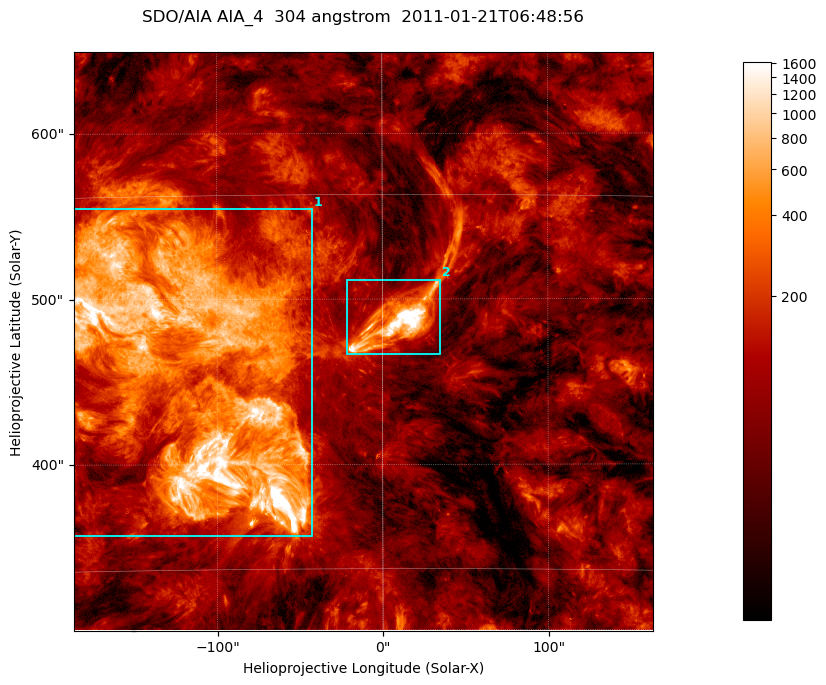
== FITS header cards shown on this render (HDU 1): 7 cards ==
TELESCOP= 'SDO/AIA '           / For AIA: SDO/AIA
INSTRUME= 'AIA_4   '           / For AIA: AIA_ATA1, AIA_ATA2, AIA_ATA3 or AIA_AT
WAVELNTH=                  304 / [angstrom] Wavelength
WAVEUNIT= 'angstrom'           / Wavelength unit: angstrom
DATE-OBS= '2011-01-21T06:48:56.124' / [ISO] Date when observation started; ISO 8
CTYPE1  = 'HPLN-TAN'           / CTYPE1; Typically HPLN
CTYPE2  = 'HPLT-TAN'           / CTYPE2; Typically HPLT

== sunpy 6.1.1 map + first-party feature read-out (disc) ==
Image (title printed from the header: SDO/AIA AIA_4  304 angstrom  2011-01-21T06:48:56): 583 x 583 px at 0.6 arcsec/px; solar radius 975 arcsec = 1625 px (partial field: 4.1% of the solar disc is inside the frame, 100% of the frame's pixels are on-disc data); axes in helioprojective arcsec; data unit not stated in the header (colour bar unlabelled)
Orientation: roll -0.132 deg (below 1 deg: not rotated)
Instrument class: DISC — disc imager (sunpy class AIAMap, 304 A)
Bright regions (active regions / flare kernels): reference = the on-disc median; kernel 5 px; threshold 5 sigma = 274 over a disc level ~89.3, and >= 1.15x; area >= 339 px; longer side >= 7 px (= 4.2 arcsec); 2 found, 2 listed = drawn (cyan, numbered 1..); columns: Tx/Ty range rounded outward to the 2 arcsec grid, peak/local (2 s.f.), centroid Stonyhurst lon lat
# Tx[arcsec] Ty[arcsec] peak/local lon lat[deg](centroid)
1 -188..-42 356..556 22 -7 +23
2 -22..36 466..512 90 +1 +25